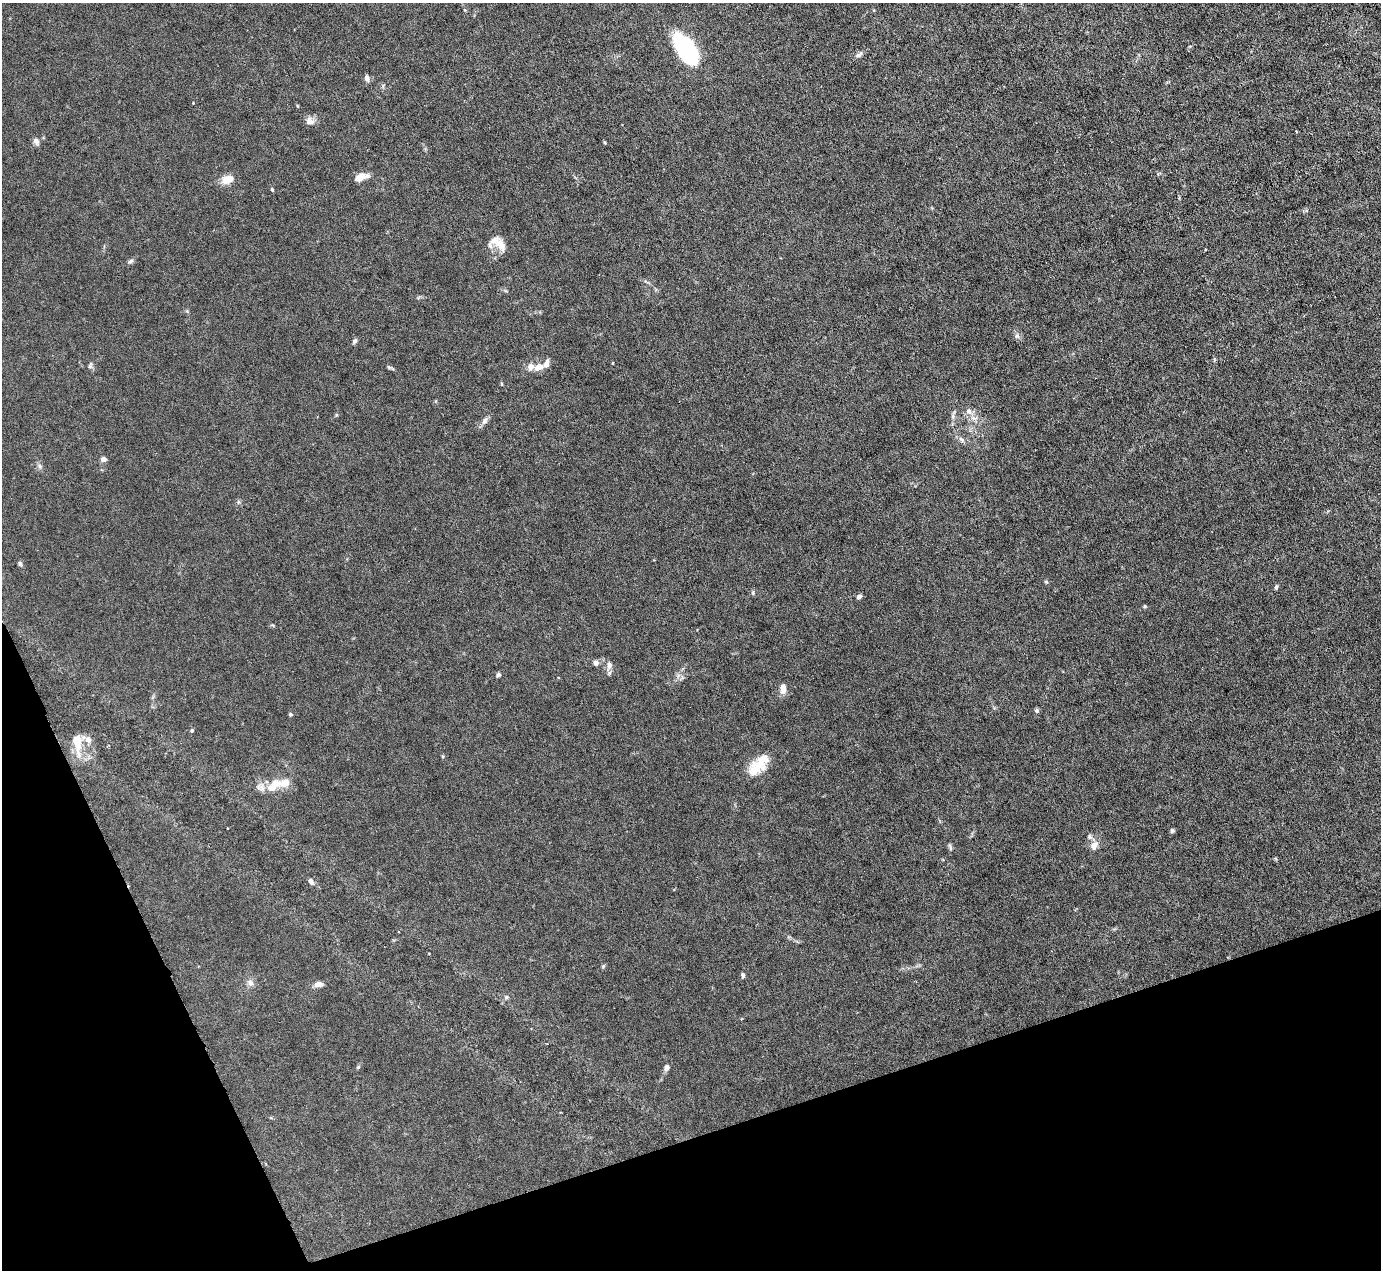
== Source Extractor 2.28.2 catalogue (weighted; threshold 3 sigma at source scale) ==
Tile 14 of 4 x 4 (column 2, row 4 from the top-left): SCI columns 1380-2758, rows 279-1546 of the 5516 x 5500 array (HDU 1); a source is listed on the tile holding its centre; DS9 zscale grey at full resolution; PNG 1383 x 1272 px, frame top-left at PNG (2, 3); no overlay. Shown black and unused: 17% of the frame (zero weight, under 3 of 6 exposures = <1% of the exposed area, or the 3 px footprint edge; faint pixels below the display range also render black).
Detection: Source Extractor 2.28.2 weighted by HDU 2 'WHT'; one run over the whole footprint, this tile lists its part. Background 0.0209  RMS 0.0027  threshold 0.0112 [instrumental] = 3 sigma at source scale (4.09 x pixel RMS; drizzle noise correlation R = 1.36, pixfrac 0.8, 0.05/0.05 arcsec/px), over >= 5 px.
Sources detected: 56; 1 inside a brighter object's white glare — not listed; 6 inside a brighter listed object's ellipse — not listed separately; the other 49 listed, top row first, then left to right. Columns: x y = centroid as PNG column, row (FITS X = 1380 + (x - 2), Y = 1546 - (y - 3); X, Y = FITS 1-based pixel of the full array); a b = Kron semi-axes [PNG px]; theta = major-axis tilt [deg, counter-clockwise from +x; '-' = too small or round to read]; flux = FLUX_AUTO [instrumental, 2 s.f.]
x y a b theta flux
684 46 31 17 -64 20
859 54 13 5 34 0.81
367 78 7 5 -75 0.95
297 106 5 3 - 0.2
310 121 12 10 -28 1.3
36 141 8 6 -65 0.97
361 176 14 7 17 2.4
228 180 16 10 20 2.5
272 190 5 3 - 0.32
500 244 21 11 -58 3
130 261 8 5 27 0.52
1017 336 7 6 - 0.69
354 341 6 5 - 0.54
613 363 4 2 - 0.18
90 365 9 4 72 0.51
539 367 13 8 24 2
969 411 10 8 -61 1.4
953 416 7 4 -90 0.52
485 421 10 6 52 0.9
962 440 11 5 -45 0.76
103 459 6 6 - 0.93
40 466 6 6 - 0.56
20 564 7 5 -69 0.48
1276 587 6 4 88 0.39
859 597 6 5 - 0.66
1145 606 5 4 - 0.3
595 663 6 5 - 1
609 665 10 7 83 1.1
498 675 5 5 - 0.59
783 689 13 7 -89 1.7
1036 711 6 6 - 0.49
290 714 5 4 - 0.36
192 731 5 4 - 0.3
88 739 11 8 89 1.4
77 742 26 11 -82 4.5
757 767 27 15 41 5.4
273 786 24 12 43 4
1172 831 5 5 - 0.44
1090 837 8 7 - 0.68
1094 845 12 8 59 1.5
950 847 11 3 -71 0.44
311 881 8 5 -47 0.83
603 966 6 4 46 0.32
743 975 7 5 88 0.47
250 983 10 8 -54 1.1
319 984 11 7 7 1.2
506 997 6 5 - 0.41
358 1067 6 4 45 0.32
667 1068 8 6 74 0.78